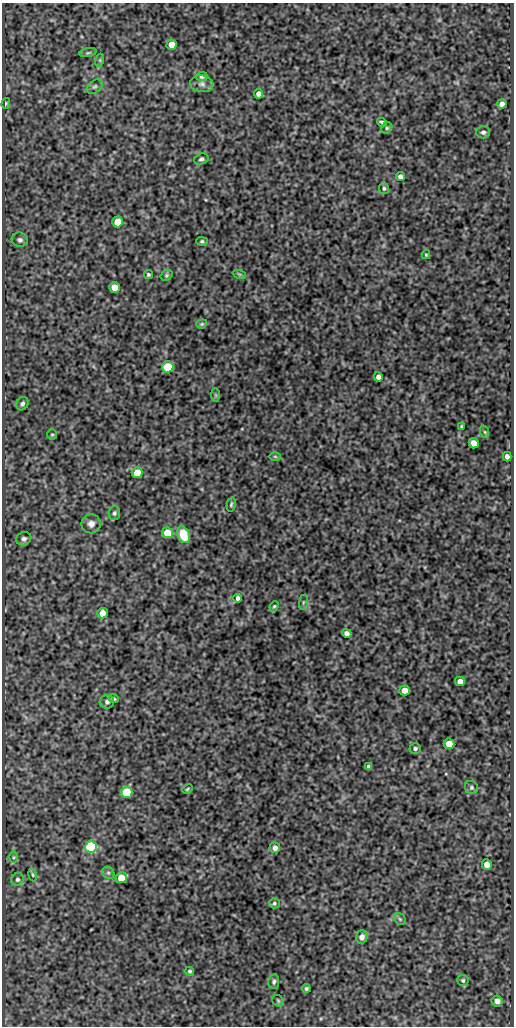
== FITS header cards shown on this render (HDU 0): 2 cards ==
NAXIS1  =                  512
NAXIS2  =                 1024

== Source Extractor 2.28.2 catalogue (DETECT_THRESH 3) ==
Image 512 x 1024 px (HDU 0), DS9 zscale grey, 1 PNG px = 1 image px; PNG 516 x 1028 px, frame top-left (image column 1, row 1024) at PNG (2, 3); each listed source drawn as its Kron ellipse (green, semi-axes under 4 px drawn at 4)
Background 97.9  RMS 0.56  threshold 1.68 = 3 sigma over >= 5 px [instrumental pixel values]
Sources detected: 73; all 73 listed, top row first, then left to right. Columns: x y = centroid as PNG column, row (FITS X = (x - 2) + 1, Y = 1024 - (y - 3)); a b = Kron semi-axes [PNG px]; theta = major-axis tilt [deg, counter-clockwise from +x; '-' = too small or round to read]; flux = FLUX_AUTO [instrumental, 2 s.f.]
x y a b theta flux
172 45 5 5 - 470
88 53 9 3 11 54
100 60 6 4 73 56
202 76 6 4 5 95
202 84 11 8 -9 180
95 87 9 6 38 100
258 94 5 4 - 160
6 103 5 4 - 52
502 104 5 4 - 190
382 122 5 3 - 75
387 128 6 5 - 67
483 132 7 6 - 120
201 159 7 5 17 88
400 177 4 4 - 130
384 188 6 5 - 68
118 222 5 5 - 490
20 240 8 7 - 130
202 241 6 4 -2 55
426 255 4 4 - 40
148 274 4 4 - 65
239 274 7 4 -18 54
167 275 6 5 - 61
115 287 5 5 - 580
202 324 5 4 - 50
168 367 6 5 - 1400
378 377 4 4 - 150
216 395 7 4 -89 64
22 404 7 5 61 110
461 426 4 3 - 42
485 432 6 4 -71 52
52 434 5 5 - 54
474 443 5 5 - 330
275 456 6 4 -1 52
507 457 5 4 - 180
137 473 5 5 - 800
231 504 7 4 78 60
114 513 7 6 - 84
91 524 9 9 - 220
168 533 5 5 - 870
183 535 9 6 -68 1300
24 539 8 6 22 120
238 598 4 3 - 94
303 602 7 4 81 55
274 606 5 4 - 52
102 613 5 5 - 410
347 633 5 4 - 160
460 681 5 4 - 250
405 690 5 5 - 350
114 699 5 4 - 57
107 702 7 7 - 140
449 744 5 5 - 640
415 748 6 5 - 82
368 766 4 4 - 61
471 788 7 6 - 89
187 789 5 3 - 48
127 792 5 5 - 2600
91 847 6 6 - 5300
275 848 5 5 - 170
13 857 6 4 89 51
487 865 5 5 - 410
108 873 6 5 - 86
32 875 6 3 -80 44
121 878 6 5 - 550
17 879 6 6 - 89
274 903 5 5 - 60
400 919 6 5 - 61
362 937 6 6 - 210
190 971 4 4 - 57
463 981 6 5 - 69
274 982 7 5 83 85
306 988 4 4 - 65
278 1001 6 5 - 55
497 1001 5 5 - 260